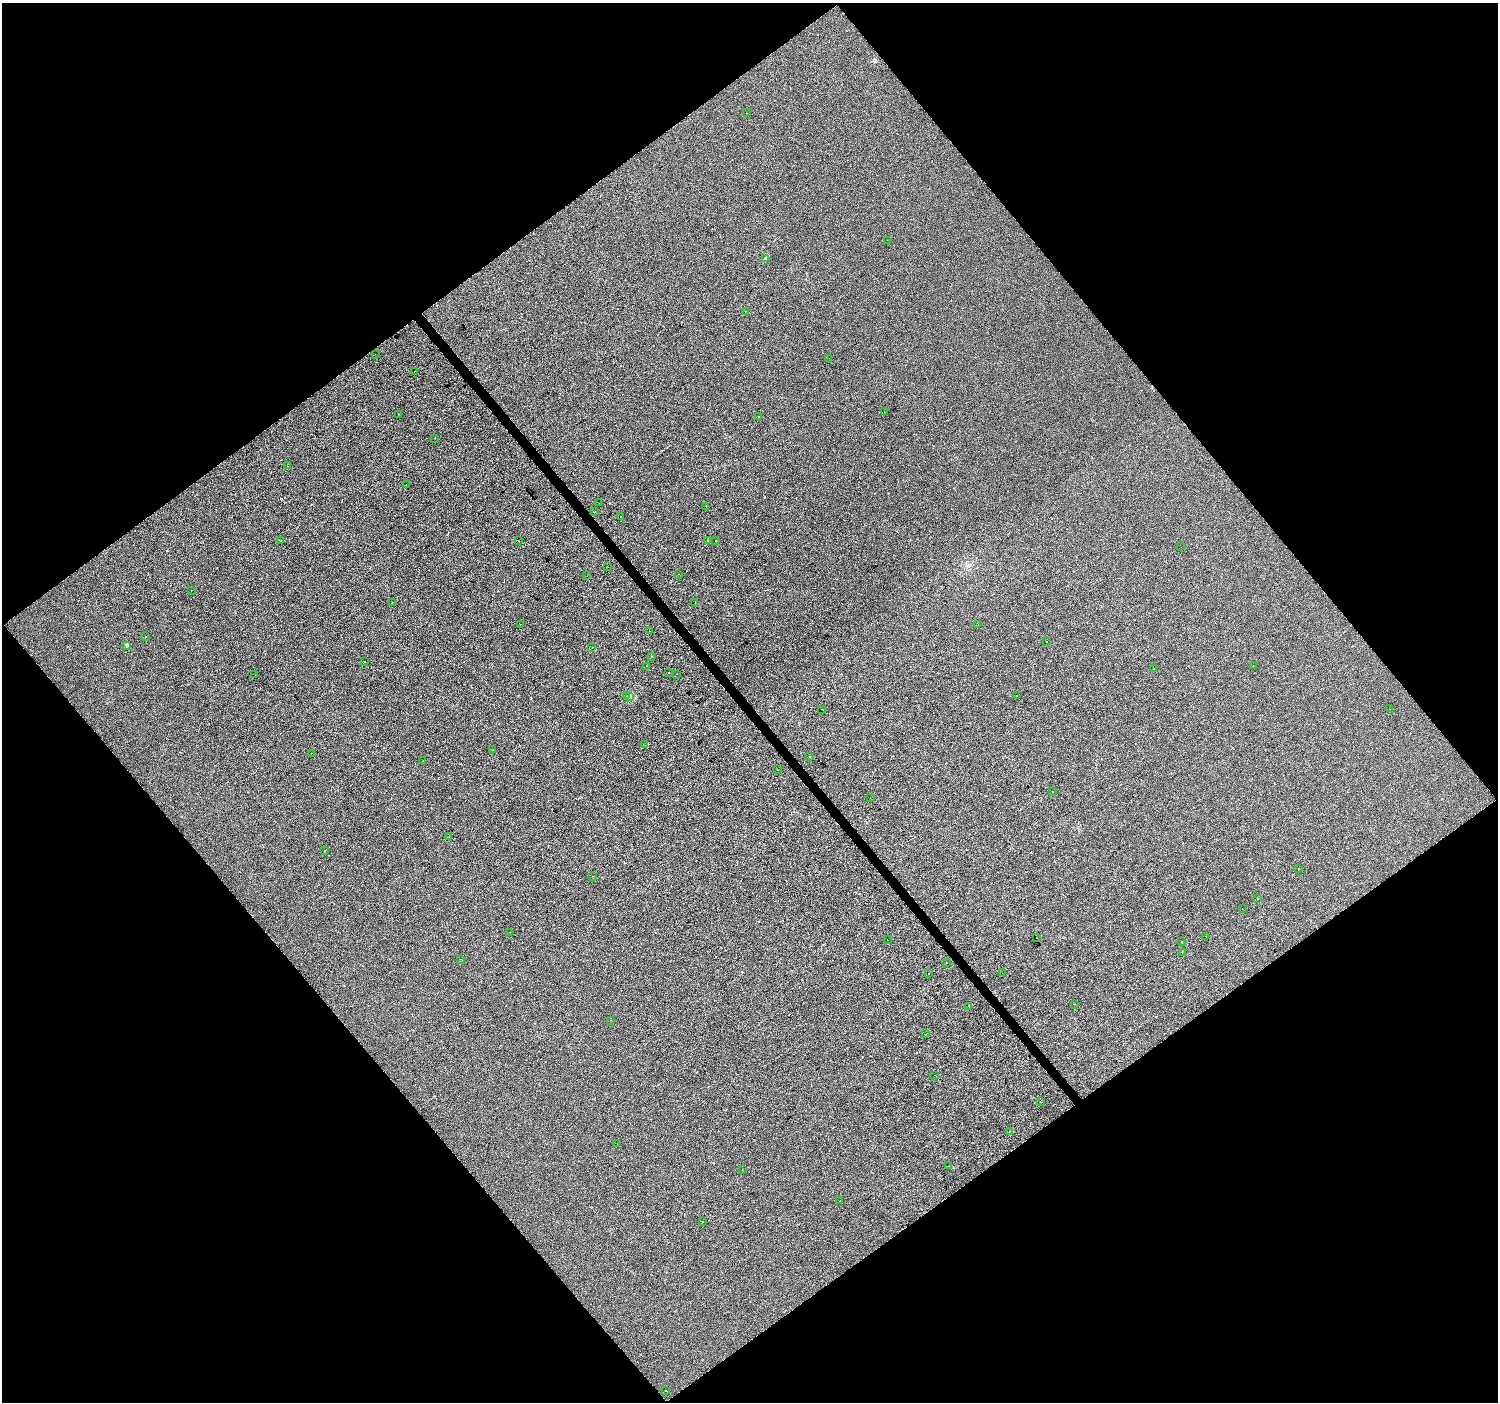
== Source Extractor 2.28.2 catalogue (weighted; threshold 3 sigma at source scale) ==
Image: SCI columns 4-5987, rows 200-5796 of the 5987 x 5932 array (HDU 1 of 3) = the unmasked area's bounding box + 8 px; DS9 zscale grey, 4 x 4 block average (1 PNG px = mean of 4 x 4 image px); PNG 1500 x 1404 px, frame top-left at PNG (2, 3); each listed source drawn as its Kron ellipse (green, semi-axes under 4 px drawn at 4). Shown black and unused: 50% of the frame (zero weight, under 2 of 3 exposures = <1% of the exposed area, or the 3 px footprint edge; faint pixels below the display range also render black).
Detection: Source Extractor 2.28.2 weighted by HDU 2 'WHT'. Background -4.69e-04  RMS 0.0041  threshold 0.0186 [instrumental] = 3 sigma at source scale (4.5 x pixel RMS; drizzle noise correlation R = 1.50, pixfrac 1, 0.0396/0.0396 arcsec/px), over >= 5 px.
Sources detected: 102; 17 cosmic-ray / hot-pixel residue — neither listed nor drawn; the other 85 listed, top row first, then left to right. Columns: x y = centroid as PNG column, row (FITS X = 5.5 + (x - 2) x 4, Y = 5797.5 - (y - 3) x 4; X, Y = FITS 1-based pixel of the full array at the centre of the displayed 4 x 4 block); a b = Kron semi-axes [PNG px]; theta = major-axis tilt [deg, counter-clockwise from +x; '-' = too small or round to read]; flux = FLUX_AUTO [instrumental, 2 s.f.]
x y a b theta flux
746 113 2 2 - 0.44
887 240 2 2 - 0.36
766 258 2 2 - 5.2
745 311 2 2 - 14
375 354 2 2 - 1.8
829 358 2 2 - 0.3
414 371 2 2 - 1.8
884 412 2 2 - 1.7
398 414 2 2 - 2.4
758 417 2 2 - 0.57
435 438 2 2 - 0.91
288 466 2 2 - 0.23
406 484 2 2 - 1.6
599 503 2 2 - 0.45
706 506 2 2 - 1.9
595 512 2 2 - 0.79
621 516 2 2 - 1.1
281 541 2 2 - 0.63
518 541 2 2 - 2.5
707 541 2 2 - 1.2
715 541 2 2 - 0.47
1181 547 2 2 - 0.35
608 567 2 2 - 0.39
678 574 2 2 - 0.65
587 576 2 2 - 0.86
191 590 2 2 - 3.1
392 603 2 2 - 4.1
695 603 2 2 - 33
520 624 2 2 - 0.71
978 625 2 2 - 0.66
649 631 2 2 - 5
145 636 2 2 - 1.5
1046 642 2 2 - 0.57
127 645 2 2 - 14
592 648 2 2 - 1.3
651 656 2 2 - 0.96
365 662 2 2 - 2.4
646 666 2 2 - 0.49
1253 666 2 2 - 0.4
1154 669 2 2 - 1.2
668 673 2 2 - 1.3
676 674 2 2 - 3.3
255 675 2 2 - 1.3
627 695 2 2 - 0.62
1017 695 2 2 - 0.85
629 696 2 2 - 58
822 709 2 2 - 4.7
1390 709 2 2 - 0.33
645 745 2 2 - 0.64
493 750 2 2 - 2.8
312 753 2 2 - 1.2
809 756 2 2 - 2.4
423 761 2 2 - 0.61
777 770 2 2 - 0.52
1052 792 2 2 - 1.2
870 798 2 2 - 0.93
449 837 2 2 - 1.4
324 851 2 2 - 1.1
1298 868 2 2 - 1.5
592 876 2 2 - 0.42
1257 899 2 2 - 2.3
1242 909 2 2 - 2.3
510 932 2 2 - 0.95
1206 936 2 2 - 2.2
1037 938 2 2 - 2.3
887 940 2 2 - 0.57
1181 942 2 2 - 1.8
1182 952 2 2 - 0.99
460 959 2 2 - 0.49
946 962 2 2 - 0.5
1002 973 2 2 - 0.59
929 974 2 2 - 1.7
1074 1004 2 2 - 0.63
969 1006 2 2 - 0.68
611 1020 2 2 - 0.75
926 1034 2 2 - 0.48
934 1075 2 2 - 0.57
1040 1102 2 2 - 0.6
1010 1131 2 2 - 1.7
617 1144 2 2 - 0.3
949 1166 2 2 - 0.55
742 1170 2 2 - 0.39
840 1201 2 2 - 2.2
703 1222 2 2 - 3.1
665 1390 2 2 - 0.52
Diffuse or blended objects may show on this block-average render without a row.